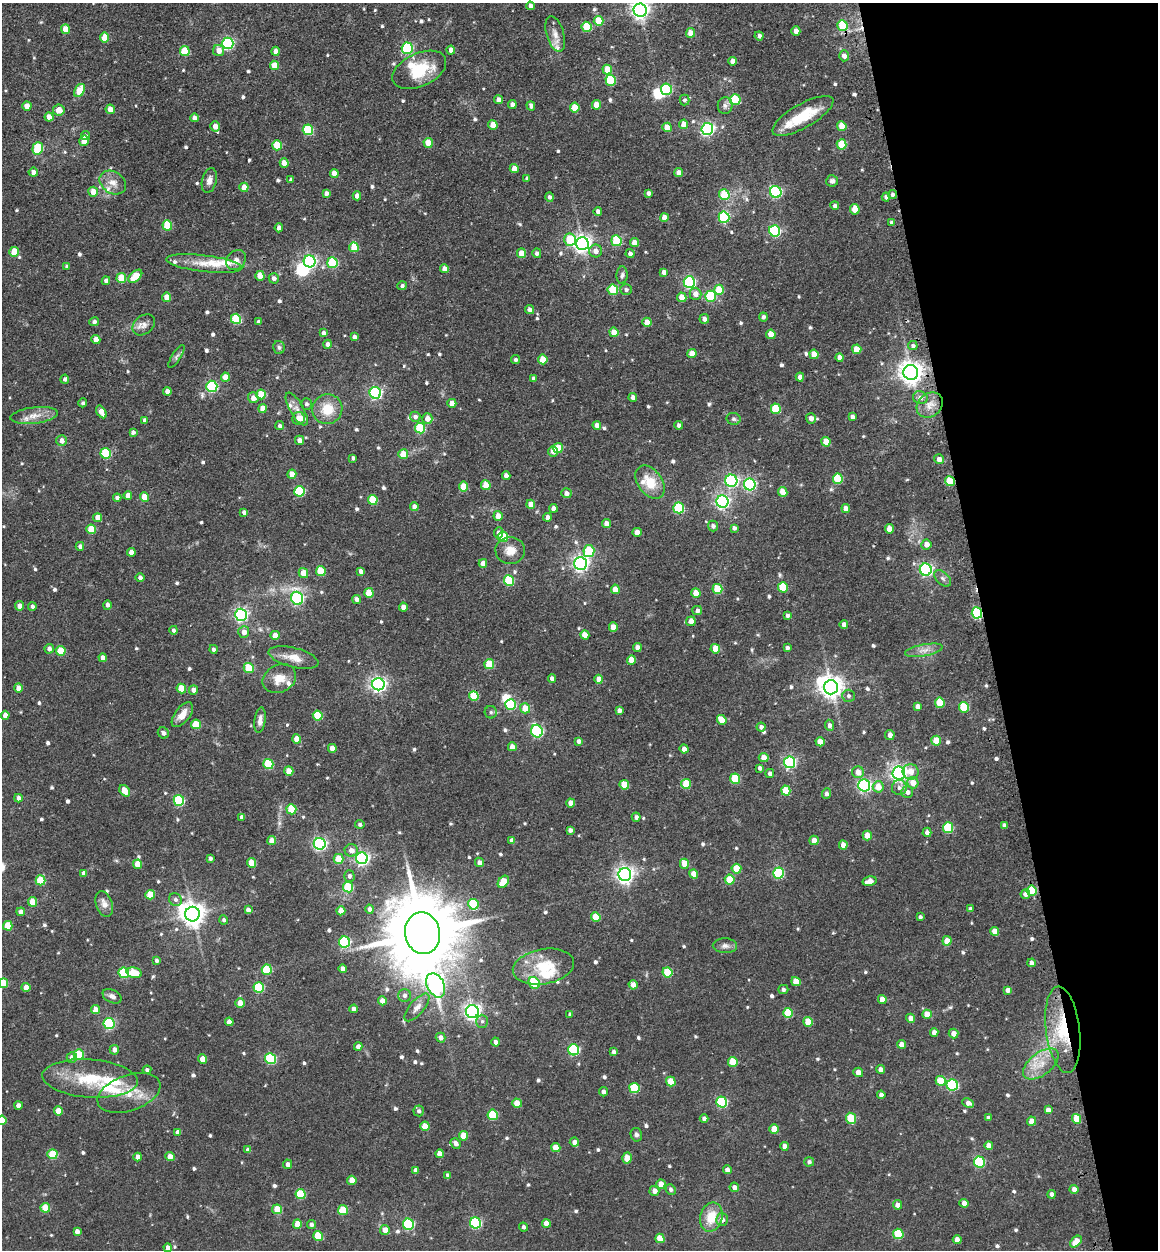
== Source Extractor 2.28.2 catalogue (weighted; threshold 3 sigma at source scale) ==
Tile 12 of 4 x 4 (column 4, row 3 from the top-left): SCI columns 3800-4955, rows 1368-2615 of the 5253 x 5273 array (HDU 1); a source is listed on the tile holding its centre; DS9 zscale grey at full resolution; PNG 1160 x 1252 px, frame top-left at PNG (2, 3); each listed source drawn as its Kron ellipse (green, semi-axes under 4 px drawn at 4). Shown black and unused: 15% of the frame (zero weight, under 3 of 4 exposures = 9% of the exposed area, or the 3 px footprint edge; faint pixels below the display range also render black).
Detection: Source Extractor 2.28.2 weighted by HDU 2 'WHT'; one run over the whole footprint, this tile lists its part. Background 0.0817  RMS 0.0093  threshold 0.0418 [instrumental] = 3 sigma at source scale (4.5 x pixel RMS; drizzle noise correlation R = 1.50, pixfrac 1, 0.05/0.05 arcsec/px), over >= 5 px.
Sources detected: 700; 5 inside a brighter object's white glare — neither listed nor drawn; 15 inside a brighter listed object's ellipse — not listed separately; of the other 680, all 500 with FLUX_AUTO >= 2.15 (the completeness limit of this list) listed and drawn (180 fainter detections not listed), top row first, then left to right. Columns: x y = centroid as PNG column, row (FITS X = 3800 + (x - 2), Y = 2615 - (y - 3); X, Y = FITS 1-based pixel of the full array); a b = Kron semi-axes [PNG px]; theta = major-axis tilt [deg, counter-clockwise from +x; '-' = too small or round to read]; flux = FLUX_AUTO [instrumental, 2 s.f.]
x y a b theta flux
530 6 4 4 - 3.8
640 10 7 6 - 440
598 21 5 5 - 21
842 25 5 5 - 37
587 27 5 5 - 36
66 29 4 4 - 14
796 31 4 4 - 8.2
690 33 5 4 - 10
555 34 18 8 -73 7.6
759 36 4 4 - 3.4
104 37 5 4 - 18
228 43 6 5 - 120
407 48 6 5 - 82
451 50 4 4 - 5.1
185 51 5 5 - 31
219 51 6 5 - 8.2
276 51 4 4 - 7.3
844 56 5 5 - 4.8
733 61 4 4 - 6.5
274 65 4 4 - 14
419 70 29 16 25 37
607 70 5 4 - 17
611 80 5 5 - 54
666 89 6 5 - 74
79 90 7 5 58 21
499 100 4 4 - 6.5
684 100 5 5 - 2.3
735 100 5 5 - 41
512 105 4 4 - 4.7
596 105 5 4 - 14
725 105 8 7 - 3.3
27 106 4 4 - 11
531 106 5 4 - 3.7
575 107 5 4 - 18
110 109 5 4 - 9.8
59 110 6 5 - 9.8
803 116 34 12 30 32
49 117 4 4 - 11
195 118 4 4 - 6.3
684 124 5 4 - 12
493 125 5 4 - 12
215 126 5 4 - 8
842 126 5 4 - 18
667 127 5 4 - 13
707 129 6 6 - 200
308 130 5 5 - 53
85 136 5 4 - 2.2
84 141 5 4 - 9.6
428 143 5 4 - 14
841 144 5 5 - 29
277 145 5 4 - 25
38 148 6 5 - 47
284 163 5 4 - 9.1
514 169 4 4 - 9.5
33 172 5 4 - 4.5
334 173 4 4 - 8.1
679 173 4 4 - 5.7
527 178 4 4 - 2.4
209 180 12 7 77 5.8
291 180 3 3 - 2.2
832 181 6 6 - 3
113 182 14 10 -34 8.7
244 187 4 4 - 9.3
93 192 5 5 - 9.6
776 192 6 5 - 120
326 193 4 4 - 4.6
648 193 4 4 - 3.2
892 194 4 4 - 2.6
724 195 5 5 - 30
357 196 4 4 - 5.7
549 197 5 4 - 2.7
886 197 4 4 - 3.3
835 206 4 4 - 3.3
855 209 5 4 - 15
598 212 4 4 - 4.2
664 217 4 4 - 6.3
724 217 5 5 - 71
892 222 4 4 - 2.6
167 225 5 5 - 27
279 228 4 4 - 5
775 231 6 5 - 97
570 240 6 6 - 31
616 241 5 5 - 41
634 243 4 4 - 9.8
582 244 6 6 - 420
354 247 5 5 - 13
596 251 6 6 - 5.7
14 252 5 4 - 21
521 253 5 4 - 11
537 253 5 4 - 2.7
630 254 4 4 - 3.3
236 260 11 8 47 6.9
310 261 6 6 - 160
204 263 38 8 -7 17
332 263 5 5 - 52
67 267 4 4 - 2.4
444 269 4 4 - 5.9
664 272 4 4 - 4.8
622 275 9 5 86 2.7
135 276 8 5 43 19
260 276 5 4 - 12
121 278 5 5 - 27
274 278 5 5 - 3.8
106 281 4 4 - 4.2
689 282 6 5 - 120
402 286 5 4 - 2.5
613 290 5 5 - 41
626 290 6 5 - 2.7
719 290 5 5 - 25
695 294 6 6 - 6.5
711 296 5 5 - 57
167 297 5 4 - 12
682 297 5 4 - 11
530 310 5 4 - 4.6
763 317 4 4 - 2.5
236 319 5 5 - 48
704 319 5 4 - 4
94 322 5 4 - 3
258 322 4 3 - 2.4
647 322 4 4 - 12
144 325 12 9 37 5.9
614 332 4 4 - 11
323 333 4 4 - 3.2
771 334 5 4 - 12
354 337 4 4 - 4.8
96 340 4 4 - 9
327 344 4 4 - 3.5
913 346 5 4 - 2.4
279 347 6 5 - 2.1
857 349 5 4 - 14
692 354 4 4 - 12
814 354 5 4 - 12
176 357 13 4 58 2.4
840 357 4 4 - 5.8
543 359 5 5 - 15
516 360 4 4 - 2.5
911 373 7 7 - 760
225 377 4 4 - 12
800 377 4 4 - 6.3
534 378 4 3 - 2.7
65 379 4 4 - 2.4
212 386 6 5 - 91
167 392 4 4 - 5.6
375 393 6 5 - 160
261 394 5 4 - 21
633 397 4 4 - 4.5
253 398 5 5 - 6.2
920 398 7 6 - 4.4
83 403 4 4 - 2.4
452 403 4 4 - 8.9
306 404 6 5 - 2.3
930 405 14 11 39 10
263 408 4 4 - 11
297 409 18 6 -60 7
327 409 15 14 - 21
776 409 5 5 - 38
101 412 7 4 -58 10
34 416 24 8 7 11
415 417 5 5 - 3.5
852 417 4 3 - 2.6
298 418 6 6 - 7.6
811 418 5 5 - 5.6
427 419 5 5 - 8.6
733 419 7 6 - 2.2
145 420 4 3 - 2.8
597 425 4 4 - 6.1
679 425 4 4 - 3.1
280 426 4 4 - 2.7
420 428 5 5 - 46
133 432 4 4 - 2.9
299 440 5 4 - 5.7
62 441 5 5 - 5.3
826 442 5 4 - 17
558 448 5 5 - 20
553 451 5 5 - 5.6
106 453 5 5 - 48
403 454 5 5 - 16
353 458 4 4 - 2.2
939 459 5 4 - 5.8
292 474 4 4 - 12
506 476 4 4 - 4.3
838 479 5 5 - 43
731 481 6 6 - 150
950 481 5 5 - 30
650 482 19 12 -54 22
750 484 6 5 - 120
486 485 5 5 - 18
464 487 5 4 - 20
299 491 5 5 - 54
783 492 5 4 - 12
566 493 5 5 - 4.4
128 495 4 4 - 6.9
144 497 5 4 - 13
117 498 4 4 - 2.7
373 500 5 5 - 33
722 501 6 6 - 230
531 504 4 4 - 9.1
414 507 4 4 - 5.3
553 508 4 4 - 5.1
679 508 5 5 - 59
846 509 4 4 - 6.8
244 512 4 3 - 3.1
498 516 5 4 - 8.5
548 517 4 4 - 4.9
98 518 4 4 - 10
606 524 4 4 - 6.7
713 526 5 5 - 3.3
734 528 4 4 - 3
91 529 5 4 - 23
890 529 5 4 - 11
637 532 4 4 - 8.5
498 533 6 4 81 4.1
503 537 5 5 - 33
926 544 5 5 - 6.6
80 546 4 4 - 2.9
510 551 15 13 -3 11
589 551 6 5 - 41
131 552 4 4 - 6
483 563 4 4 - 7
580 563 6 6 - 310
926 570 6 6 - 180
321 571 5 4 - 25
361 571 4 4 - 3.2
303 573 5 4 - 11
140 578 4 4 - 3.2
943 578 10 6 -44 3.3
509 580 5 5 - 41
783 587 5 5 - 30
615 589 4 4 - 11
717 589 5 5 - 28
369 593 5 4 - 21
696 593 5 4 - 9.4
297 598 7 5 -72 130
357 599 4 4 - 3.6
107 605 5 4 - 3.3
19 606 5 4 - 5.7
32 606 4 4 - 3.1
403 607 4 4 - 6
697 610 5 4 - 3.2
977 613 5 5 - 77
241 615 6 6 - 220
787 616 4 4 - 2.5
691 621 5 4 - 7.9
844 625 4 4 - 5.7
613 627 4 4 - 9.4
174 630 4 4 - 2.7
244 632 6 5 - 6.3
275 635 4 4 - 8.6
585 635 5 4 - 10
637 648 4 4 - 6.2
787 648 4 3 - 2.7
49 649 5 4 - 3.5
214 649 4 4 - 2.7
715 649 5 4 - 16
924 650 19 6 10 6.7
61 651 5 5 - 22
294 657 25 9 -14 12
103 658 4 4 - 5.6
631 660 4 4 - 12
489 664 5 5 - 30
249 668 5 5 - 29
279 679 17 13 25 13
552 679 4 4 - 5.1
599 679 4 4 - 7.6
378 684 6 6 - 300
831 687 7 7 - 730
18 688 4 4 - 7.2
181 689 5 4 - 18
193 690 4 4 - 5.3
474 696 5 4 - 26
848 696 6 6 - 2.4
940 703 5 5 - 27
511 704 5 5 - 53
917 706 4 4 - 4.4
964 707 5 5 - 41
525 708 5 5 - 13
619 710 4 4 - 3.6
491 712 6 6 - 2.4
5 715 4 4 - 7.2
182 715 14 7 52 9.8
318 715 5 5 - 30
260 720 13 5 82 4.6
722 720 5 4 - 13
196 724 5 5 - 25
829 725 5 4 - 3.7
761 727 4 4 - 3.3
537 731 6 5 - 120
163 733 6 5 - 3.5
890 735 5 4 - 4.8
297 739 4 4 - 11
579 741 4 4 - 3.9
936 741 5 4 - 16
820 742 4 4 - 8.5
512 747 4 4 - 6.5
332 748 4 4 - 8.2
684 749 4 4 - 5.9
764 758 5 4 - 8.6
790 762 6 5 - 150
268 764 5 5 - 45
760 768 4 4 - 2.8
289 771 4 4 - 13
858 772 6 6 - 9
911 772 8 7 - 8.4
770 773 4 4 - 2.6
899 773 6 6 - 360
735 779 5 5 - 38
913 783 6 5 - 11
686 784 5 5 - 29
624 785 5 4 - 22
864 785 6 6 - 170
878 787 5 5 - 11
899 788 7 7 - 3.2
125 791 6 4 -49 13
786 791 5 4 - 21
907 792 5 5 - 3.9
826 794 5 4 - 3
18 798 4 4 - 4.9
179 800 5 5 - 66
570 803 4 4 - 6.3
291 809 5 5 - 31
242 817 4 4 - 3
636 817 4 4 - 3.3
360 824 5 4 - 2.2
1004 825 4 4 - 3
948 828 5 5 - 47
570 830 4 4 - 3.4
927 832 4 4 - 4.4
867 836 5 4 - 11
512 840 4 4 - 4.4
814 840 5 4 - 7.6
272 841 4 4 - 9.6
320 844 6 6 - 190
843 845 4 4 - 6.1
351 850 7 6 - 6.2
210 858 4 3 - 2.2
362 858 6 6 - 220
338 859 5 5 - 20
479 862 5 4 - 3.8
252 863 5 4 - 17
138 864 5 4 - 15
684 864 5 4 - 16
736 869 5 5 - 24
84 873 4 4 - 4.5
778 873 5 5 - 77
625 874 6 6 - 390
693 874 5 4 - 9.4
349 876 5 5 - 3.1
40 880 5 5 - 32
730 880 5 5 - 24
870 881 7 4 12 9.1
503 882 7 5 50 24
348 887 5 5 - 35
1032 891 5 5 - 31
1025 894 5 5 - 4
150 895 5 4 - 19
175 900 7 6 - 3
33 902 5 4 - 18
104 904 13 8 -71 7.3
473 904 5 5 - 41
370 909 4 4 - 4.3
970 909 4 4 - 2.7
248 910 4 4 - 4
341 911 4 4 - 8.7
21 912 4 4 - 4.6
192 914 7 7 - 830
596 917 5 4 - 22
920 917 4 3 - 2.2
224 920 4 4 - 2.2
8 926 5 4 - 20
995 931 4 4 - 9.7
422 933 21 17 -79 10000
947 941 4 4 - 14
344 942 5 5 - 82
725 946 12 7 -2 4.4
156 960 4 4 - 2.5
1031 963 4 4 - 4.1
543 967 31 17 10 35
343 969 4 4 - 4.8
267 970 5 5 - 34
667 972 5 5 - 36
124 973 5 5 - 55
134 973 8 5 -12 19
796 982 5 4 - 11
3 983 5 4 - 25
534 983 6 5 - 46
436 985 13 8 -63 250
633 985 5 4 - 6.6
26 987 4 4 - 6.2
259 988 5 5 - 56
783 989 5 4 - 2.6
1007 990 4 4 - 5
405 995 6 6 - 3
112 996 10 6 -27 4
882 1000 4 4 - 7.8
382 1001 4 4 - 8.2
240 1003 4 4 - 10
417 1007 17 7 49 6.2
354 1009 4 4 - 4.3
96 1010 4 4 - 9.8
472 1012 6 6 - 320
788 1013 5 5 - 33
570 1014 4 4 - 2.2
927 1014 4 4 - 12
911 1018 4 4 - 6.2
482 1021 6 5 - 2.2
229 1022 4 4 - 6.2
808 1022 5 4 - 20
109 1024 5 5 - 89
1063 1030 43 17 -83 50
934 1032 4 4 - 5.1
954 1033 5 4 - 6.6
441 1038 5 4 - 4.2
496 1042 4 4 - 4
901 1044 4 4 - 7
358 1046 4 4 - 4.3
114 1050 5 4 - 5.1
574 1050 5 5 - 83
614 1052 4 4 - 2.7
79 1055 5 5 - 35
72 1057 5 5 - 4.2
202 1059 4 4 - 10
270 1059 5 5 - 78
733 1062 5 5 - 24
1041 1064 21 11 38 17
881 1069 4 4 - 4.7
147 1070 4 4 - 2.6
858 1072 5 4 - 7.5
90 1078 48 19 -4 48
671 1081 5 4 - 20
941 1081 5 5 - 20
952 1085 6 5 - 87
634 1088 5 5 - 43
603 1092 4 4 - 3.8
129 1093 33 18 19 26
881 1095 4 4 - 4.8
722 1102 5 5 - 80
517 1103 5 4 - 13
968 1103 6 4 -25 5
18 1105 4 4 - 4.2
1048 1110 4 4 - 6.1
58 1111 4 4 - 10
419 1111 5 5 - 2.4
493 1115 5 5 - 43
851 1118 6 5 - 33
988 1118 4 4 - 3.6
704 1119 4 4 - 3.2
1077 1119 5 4 - 20
2 1120 5 4 - 20
1032 1121 4 4 - 8.6
425 1126 5 4 - 15
774 1129 5 4 - 15
178 1132 4 4 - 4.7
636 1135 7 5 -76 2.4
464 1136 5 4 - 16
574 1142 4 4 - 4.5
456 1143 5 5 - 4.3
989 1145 4 4 - 7.3
785 1146 4 4 - 6.4
556 1148 4 4 - 15
248 1150 4 4 - 4.6
52 1154 5 5 - 31
439 1154 4 4 - 8.3
138 1157 4 4 - 6.2
170 1157 4 4 - 8.4
627 1158 5 4 - 16
809 1162 5 4 - 2.5
979 1162 5 5 - 78
288 1164 4 4 - 3.9
416 1170 4 4 - 4.6
727 1170 4 4 - 5.4
448 1175 4 4 - 3.7
352 1180 5 4 - 12
661 1184 4 4 - 11
734 1187 5 4 - 4.6
671 1189 5 5 - 2.8
1074 1189 4 4 - 4.7
654 1191 5 5 - 5.4
301 1194 5 5 - 37
1051 1194 4 4 - 3.1
964 1203 4 4 - 5.6
897 1205 4 4 - 6
45 1208 5 4 - 22
277 1209 5 5 - 22
343 1210 5 5 - 28
711 1217 15 11 75 20
722 1220 6 6 - 5.8
475 1223 5 5 - 97
546 1223 4 4 - 8
297 1224 5 4 - 13
311 1224 4 4 - 3.1
408 1224 5 5 - 85
523 1227 4 4 - 2.6
385 1230 5 5 - 8.1
77 1231 4 4 - 4.7
898 1234 5 5 - 41
318 1236 5 5 - 27
660 1238 5 4 - 18
957 1240 4 4 - 8.5
1076 1242 7 4 45 11
168 1248 4 4 - 5.7
Overlapping masked pixels (flux is a lower limit): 5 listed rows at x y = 842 25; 950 481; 977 613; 1063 1030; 1041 1064
Isophote crosses this tile's border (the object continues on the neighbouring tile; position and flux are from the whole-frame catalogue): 3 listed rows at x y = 640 10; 3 983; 2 1120